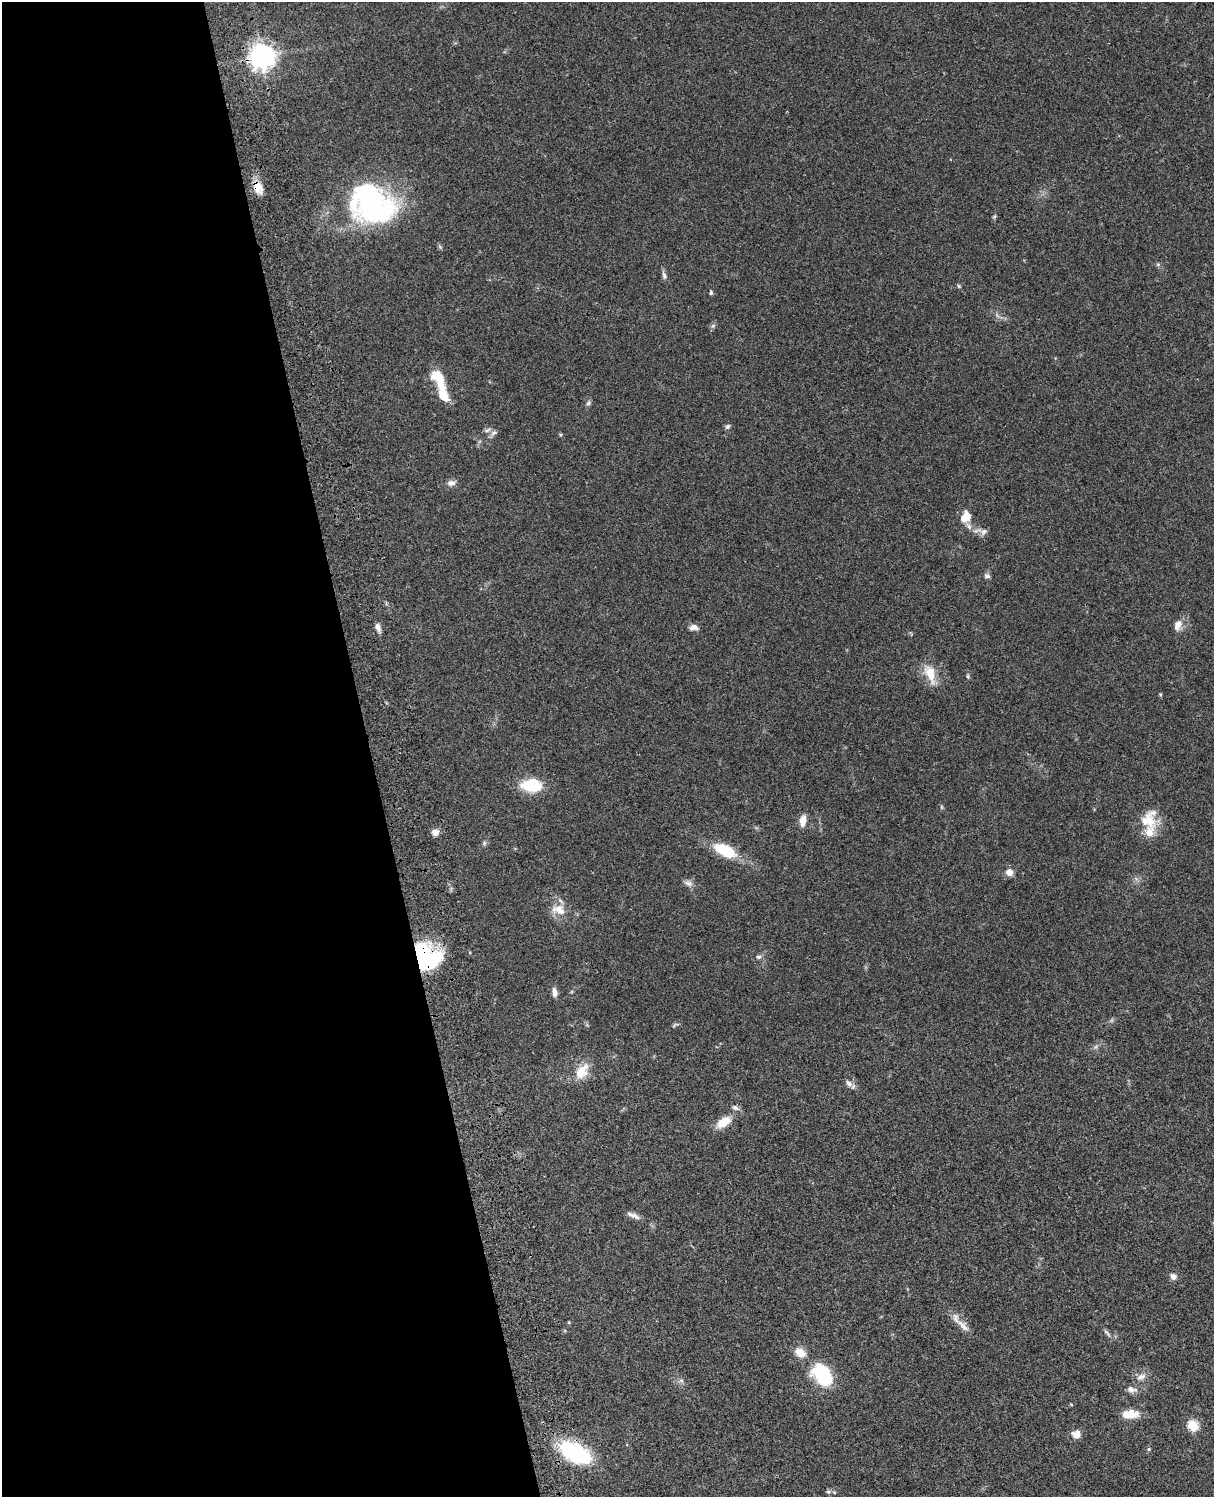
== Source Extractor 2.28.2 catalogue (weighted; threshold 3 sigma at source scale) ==
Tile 5 of 4 x 3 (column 1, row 2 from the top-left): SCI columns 122-1333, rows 1773-3267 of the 5087 x 4927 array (HDU 1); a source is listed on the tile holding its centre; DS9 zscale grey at full resolution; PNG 1216 x 1499 px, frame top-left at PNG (2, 2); no overlay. Shown black and unused: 30% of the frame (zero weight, under 3 of 4 exposures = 6% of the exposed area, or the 3 px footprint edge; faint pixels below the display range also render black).
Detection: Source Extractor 2.28.2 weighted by HDU 2 'WHT'; one run over the whole footprint, this tile lists its part. Background 0.079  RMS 0.0058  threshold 0.0262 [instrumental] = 3 sigma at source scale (4.5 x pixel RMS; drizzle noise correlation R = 1.50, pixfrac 1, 0.05/0.05 arcsec/px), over >= 5 px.
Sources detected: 64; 2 inside a brighter object's white glare — not listed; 4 inside a brighter listed object's ellipse — not listed separately; the other 58 listed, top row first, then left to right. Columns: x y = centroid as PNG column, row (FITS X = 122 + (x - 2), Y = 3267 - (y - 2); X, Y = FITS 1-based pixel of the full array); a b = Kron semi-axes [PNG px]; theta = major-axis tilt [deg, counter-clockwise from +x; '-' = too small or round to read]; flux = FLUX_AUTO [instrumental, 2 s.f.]
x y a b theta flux
262 57 8 8 - 560
258 187 17 11 -63 7.6
370 202 61 21 -3 64
994 217 6 4 54 0.84
664 275 12 6 -72 1.8
959 286 5 5 - 0.75
711 292 6 4 89 0.88
713 326 7 4 2 1
439 379 29 13 -61 14
588 403 7 5 49 1.3
727 426 7 5 45 1.3
487 430 10 4 24 1.4
493 433 10 7 42 2
452 483 12 7 11 2.7
967 516 13 9 -56 5.9
983 531 15 10 -15 3.4
987 576 9 5 -2 1.5
1178 625 14 9 68 4.5
378 627 10 6 -70 2.8
694 627 11 7 2 2.9
930 674 28 12 -70 10
968 676 6 4 -90 0.78
1160 694 5 4 - 0.59
531 785 21 13 -1 21
941 807 6 4 -88 0.72
803 820 11 7 83 5.8
1148 820 27 20 73 15
435 832 10 8 -11 3
484 843 7 5 48 1.1
725 850 28 13 -26 19
1009 872 7 7 - 4.8
688 883 12 7 -25 2.5
559 910 22 14 -15 8.8
426 956 29 23 -41 59
758 957 8 5 13 1.4
555 992 12 6 -82 2.7
675 1025 13 3 25 1
582 1072 21 13 54 11
849 1083 9 6 -41 2.7
735 1108 9 6 -25 2
723 1122 15 9 35 11
633 1215 18 6 -23 3
1173 1276 9 8 - 2.6
569 1322 5 3 - 0.51
962 1324 16 8 -33 4.9
1107 1333 14 4 -48 1.5
800 1353 15 10 -34 6.6
822 1374 24 17 -50 34
1141 1377 14 7 20 3.2
681 1380 7 4 0 1.2
1131 1389 13 7 -11 3.4
1071 1405 5 3 - 0.56
1130 1414 20 9 3 9
1193 1425 6 5 - 40
1076 1434 11 11 - 4.1
1149 1449 6 4 -72 0.67
575 1453 32 16 -28 55
828 1492 7 5 -40 1.2
Overlapping masked pixels (flux is a lower limit): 4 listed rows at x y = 262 57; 258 187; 426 956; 575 1453